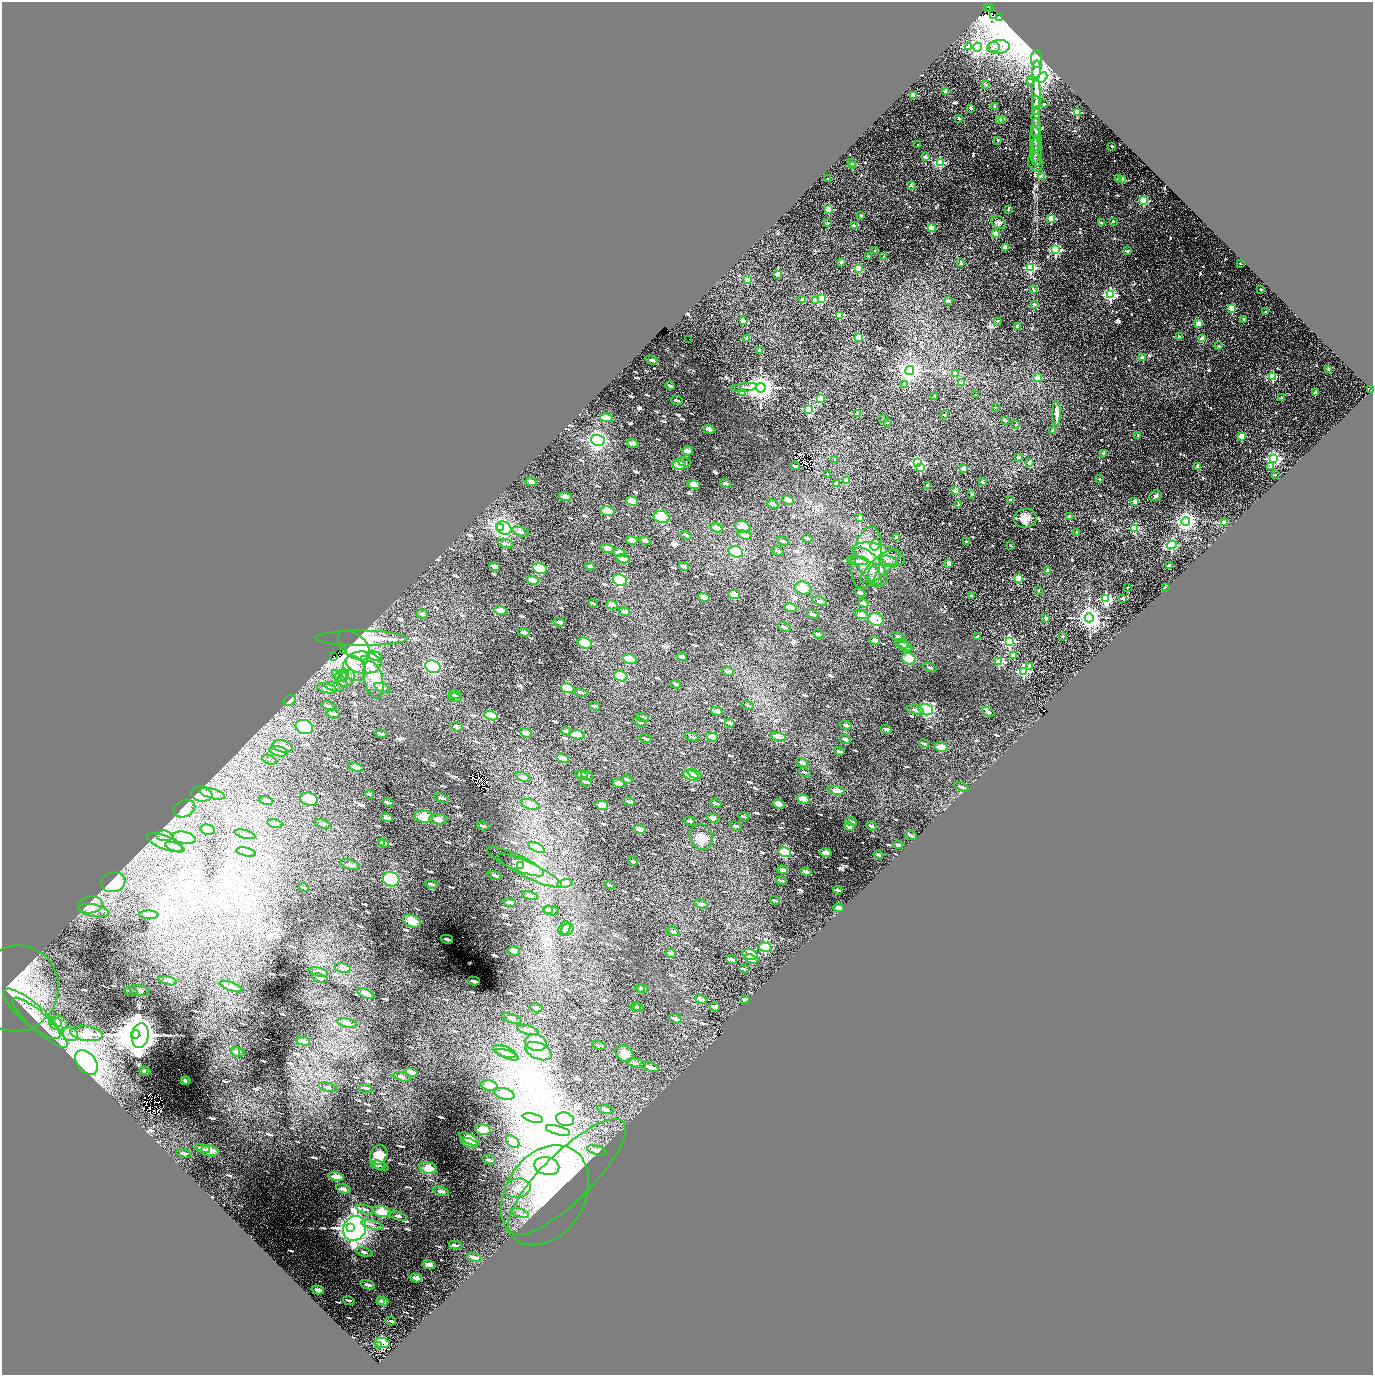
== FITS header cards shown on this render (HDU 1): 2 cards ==
NAXIS1  =                 2742
NAXIS2  =                 2745

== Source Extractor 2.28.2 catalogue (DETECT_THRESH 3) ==
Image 2742 x 2745 px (HDU 1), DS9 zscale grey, zoomed out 1/2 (1 PNG px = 2 x 2 image px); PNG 1375 x 1377 px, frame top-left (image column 2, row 2745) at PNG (2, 2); each listed source drawn as its Kron ellipse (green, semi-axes under 4 px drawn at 4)
Background 0.271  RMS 0.036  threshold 0.109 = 3 sigma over >= 5 px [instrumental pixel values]
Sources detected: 1181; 93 cannot appear on this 1/2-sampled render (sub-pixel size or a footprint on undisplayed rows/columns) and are neither listed nor drawn; of the other 1088, the 500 brightest by FLUX_AUTO listed and drawn (588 fainter detections omitted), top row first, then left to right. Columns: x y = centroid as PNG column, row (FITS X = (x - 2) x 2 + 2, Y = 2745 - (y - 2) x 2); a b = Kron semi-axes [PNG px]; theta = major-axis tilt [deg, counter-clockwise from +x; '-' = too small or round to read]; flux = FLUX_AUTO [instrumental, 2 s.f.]
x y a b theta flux
988 7 3 1 - 280
990 7 2 2 - 1600
994 15 3 2 - 430
1000 17 2 2 - 90
969 46 3 3 - 92
978 47 4 4 - 3200
994 47 6 5 - 25
998 47 11 7 6 62
1036 59 9 5 -87 230
1036 71 10 4 87 160
1042 77 6 4 42 3300
1030 81 2 2 - 28
1030 83 2 2 - 36
986 85 2 2 - 22
946 91 2 2 - 73
1036 93 16 4 -89 94
913 95 3 2 - 170
1044 104 2 2 - 35
1036 105 9 4 -90 55
994 106 2 2 - 26
970 108 2 2 - 55
1077 112 3 3 - 370
1036 117 10 4 88 46
959 118 2 2 - 32
1003 119 2 2 - 68
999 120 3 2 - 84
1036 128 10 4 -89 39
1036 139 12 5 -85 37
997 140 2 2 - 35
918 145 2 2 - 19
1112 146 2 2 - 46
1035 151 14 4 88 27
1037 151 15 4 -89 36
925 157 3 2 - 59
852 162 2 2 - 22
1035 162 9 7 -77 28
940 163 3 3 - 550
853 165 2 2 - 140
1042 177 3 2 - 170
828 179 2 2 - 24
1118 179 2 2 - 81
1122 180 2 2 - 150
911 185 2 2 - 65
1144 201 3 3 - 490
829 210 3 3 - 350
1008 210 2 2 - 19
861 215 2 2 - 22
1051 219 3 3 - 310
1113 221 2 2 - 16
828 223 2 2 - 32
998 223 8 6 -32 20
1101 223 2 2 - 33
854 226 2 2 - 62
931 228 3 3 - 270
996 234 2 2 - 170
1005 247 2 2 - 84
1055 250 4 3 - 990
875 251 2 2 - 32
1127 251 2 2 - 36
884 256 2 2 - 29
868 257 2 2 - 17
842 262 4 2 - 26
961 263 2 2 - 26
1240 263 2 2 - 28
1030 268 3 3 - 850
859 269 3 3 - 300
778 275 2 2 - 110
747 280 3 3 - 220
1261 289 2 2 - 37
1034 290 3 2 - 25
1110 295 4 4 - 1400
821 298 3 3 - 530
803 300 2 2 - 81
816 301 3 3 - 76
948 301 2 2 - 49
1034 304 2 2 - 41
1232 308 3 3 - 290
1265 312 2 2 - 37
839 315 3 3 - 300
1244 319 2 2 - 54
743 321 3 2 - 68
997 321 2 2 - 35
1198 324 2 2 - 160
1017 326 2 2 - 41
1179 336 2 2 - 21
858 337 3 3 - 260
1202 338 2 2 - 160
689 339 2 1 - 16
747 339 2 2 - 76
1219 346 2 2 - 18
760 350 2 2 - 50
1142 358 2 2 - 88
651 360 6 3 -19 20
1329 369 2 2 - 70
909 370 4 4 - 5100
955 374 2 2 - 140
1273 377 3 3 - 410
1037 378 3 3 - 210
961 383 2 2 - 90
904 384 3 3 - 26
670 386 5 2 - 22
744 388 13 3 8 24
761 388 5 5 - 9300
1371 390 2 1 - 43
742 392 3 2 - 130
1315 392 3 2 - 46
976 395 2 2 - 16
934 396 2 2 - 19
1282 397 2 2 - 24
820 399 3 3 - 310
677 400 6 3 -19 18
996 408 2 2 - 22
809 409 4 3 - 570
858 413 2 2 - 140
1057 413 12 4 89 43
944 415 2 2 - 18
606 418 6 4 -12 88
883 419 2 2 - 17
1005 421 2 2 - 42
887 423 2 2 - 24
1016 424 2 2 - 23
709 429 6 3 -20 31
1052 430 2 2 - 40
1138 435 2 2 - 21
1241 436 3 2 - 190
598 440 7 5 -18 2300
632 443 6 3 -17 43
688 451 5 3 - 56
1104 453 2 2 - 64
1018 457 2 2 - 25
835 459 2 2 - 17
1273 459 4 4 - 2100
684 462 7 3 -15 19
917 463 4 3 - 1200
1029 463 2 2 - 57
679 465 7 5 -15 180
795 466 5 2 - 21
1198 467 2 2 - 100
1270 467 2 2 - 36
921 468 3 3 - 400
963 469 2 2 - 89
828 474 2 2 - 22
1275 475 2 2 - 16
1100 479 2 2 - 16
846 480 2 2 - 130
531 482 6 3 -14 44
982 482 2 2 - 35
726 483 5 2 - 29
694 484 6 4 -19 78
836 484 2 2 - 76
927 486 2 2 - 85
956 490 3 2 - 160
972 494 2 2 - 41
1155 496 6 5 - 17
565 497 6 3 -18 50
788 500 6 3 -19 45
1010 500 2 2 - 44
632 501 6 4 -17 85
1135 501 2 2 - 120
773 504 6 3 -18 27
958 504 2 2 - 44
608 511 7 4 -15 150
661 517 8 6 -17 290
1070 517 2 2 - 41
860 518 2 2 - 110
1025 518 11 9 10 64
1186 521 4 4 - 3100
1224 522 2 2 - 120
501 527 2 2 - 1900
743 527 8 5 -19 110
504 528 8 6 -24 2600
716 528 7 3 -19 47
1135 528 3 3 - 230
521 532 9 4 -20 40
1077 533 2 2 - 57
686 535 6 2 -18 18
745 535 7 4 -20 52
896 537 2 2 - 57
807 538 5 2 - 22
632 540 6 3 -15 51
645 540 6 3 -19 40
783 541 6 3 -20 21
966 541 2 2 - 21
506 543 8 3 -18 23
875 545 6 4 63 24
1172 545 5 4 - 860
1010 546 2 2 - 18
607 549 7 4 -17 53
778 551 6 2 -20 17
736 552 7 5 -17 480
619 553 6 4 -18 76
879 554 27 10 -14 180
867 558 31 14 79 300
623 559 7 4 -11 55
858 561 11 3 -5 22
890 561 9 3 -21 17
949 563 2 2 - 120
495 566 5 3 - 44
590 566 5 2 - 17
684 566 5 3 - 41
880 566 24 9 40 120
1169 566 3 2 - 93
870 567 23 11 -50 170
540 568 7 5 -16 170
1048 571 2 2 - 88
875 577 11 6 -73 32
1018 578 3 3 - 370
533 580 6 4 -17 92
620 580 7 5 -21 520
803 588 8 6 -14 140
1128 588 2 2 - 18
1165 588 2 2 - 100
1038 590 2 2 - 16
860 592 5 2 - 30
734 595 6 4 -20 89
971 596 2 2 - 33
704 597 6 3 -16 63
1123 598 3 2 - 76
1106 599 3 3 - 1100
820 601 7 3 -18 28
593 603 4 2 - 18
863 603 5 3 - 28
612 605 6 3 -15 45
790 607 6 3 -17 58
501 611 7 4 -16 82
625 612 6 3 -20 33
422 614 6 3 -18 24
812 614 6 3 -18 20
861 614 7 4 -20 48
1046 618 2 2 - 68
1089 618 4 4 - 7600
876 619 8 6 -22 360
560 622 6 3 -14 25
785 627 7 3 -22 16
524 632 6 3 -15 32
818 634 5 2 - 25
977 636 2 2 - 31
1063 636 2 2 - 41
898 637 8 3 -21 19
361 638 46 7 0 360
875 641 5 3 - 39
1009 641 4 4 - 1100
585 643 7 5 -18 180
902 644 7 3 -20 20
354 645 19 11 -41 890
905 647 7 3 -20 19
343 651 3 1 - 21
1013 655 2 2 - 93
375 656 8 4 -15 38
333 657 2 1 - 15000
682 657 5 2 - 29
630 659 7 5 -19 100
909 659 7 5 -22 140
365 660 2 1 - 30
364 662 17 11 -6 200
999 662 3 3 - 530
1030 666 2 2 - 73
433 667 8 6 -17 980
930 667 7 3 -23 20
354 669 13 10 -58 88
1023 671 4 3 - 980
728 672 6 3 -18 31
344 675 6 4 89 25
341 676 6 5 - 27
621 676 7 5 -18 340
346 678 10 7 44 45
340 679 11 4 -49 29
373 680 19 9 -76 180
676 684 5 2 - 24
334 687 9 3 -17 18
327 688 10 4 -13 80
382 688 8 3 -18 18
568 688 7 4 -17 150
581 692 6 3 -16 22
455 695 6 3 -19 21
455 698 7 3 -17 22
290 700 6 5 - 53
748 705 6 2 -16 16
329 706 8 3 -20 20
595 706 5 2 - 23
915 710 9 3 -13 28
926 710 7 5 -16 890
717 711 6 3 -15 40
988 712 6 3 -25 20
333 714 7 2 -15 24
491 716 7 4 -15 130
643 717 6 3 -18 29
640 722 7 3 -19 22
730 723 5 2 - 30
846 725 6 3 -17 20
304 727 9 7 -15 610
457 727 6 3 -17 36
886 729 6 3 -19 27
566 731 5 3 - 21
526 733 6 3 -18 44
381 734 7 2 -13 16
577 735 8 4 -6 88
778 736 7 3 -18 38
692 737 7 3 -21 18
712 737 6 3 -19 47
646 738 6 3 -21 18
845 740 6 3 -22 26
924 744 5 2 - 19
283 746 10 6 -13 110
941 747 7 4 -13 91
279 751 9 5 -14 75
839 751 5 2 - 17
563 758 6 4 -20 82
269 760 7 2 -21 17
802 763 7 3 -21 37
356 767 8 4 -15 47
804 772 6 2 -17 17
581 774 6 3 -20 23
695 774 7 3 -25 87
587 775 6 2 -19 18
691 775 8 5 -23 140
523 777 8 4 -21 39
627 780 5 2 - 18
586 782 6 2 -19 17
619 783 6 3 -17 67
962 787 7 2 -19 18
836 791 9 4 -10 56
202 794 11 7 -9 160
212 794 13 5 -14 52
370 794 4 2 - 17
442 798 8 3 -18 21
309 799 9 6 -14 220
803 799 6 4 -16 89
266 801 7 3 -15 24
629 801 6 3 -17 25
388 802 6 2 -16 22
716 803 6 2 -21 19
530 804 10 5 -17 55
779 804 6 4 -23 81
602 805 6 4 -12 110
184 809 11 8 24 79
744 816 5 2 - 17
424 817 9 6 -11 150
387 818 6 3 -13 44
713 818 6 3 -16 42
438 819 9 5 -6 53
689 821 6 3 -18 25
851 821 6 2 -19 19
275 824 7 3 -12 23
323 824 8 3 -15 31
483 826 6 2 -17 20
736 826 6 2 -21 20
849 826 5 3 - 56
871 826 5 2 - 22
640 829 6 4 -18 82
208 830 7 5 -14 220
245 834 10 3 -15 22
164 836 8 5 -7 42
911 836 6 2 -23 22
701 837 13 11 -64 90
184 838 12 6 -11 87
165 842 19 6 -21 87
381 843 4 3 - 16
384 844 5 3 - 32
898 845 5 2 - 27
175 847 10 3 -19 28
537 848 9 4 -25 47
246 852 10 3 -14 21
785 852 6 4 -15 440
825 853 6 3 -13 50
878 855 5 2 - 19
633 861 5 2 - 24
515 862 31 7 -24 88
350 865 10 4 -16 18
521 865 3 2 - 53
783 870 5 3 - 35
530 871 35 7 -26 150
806 872 5 3 - 47
495 875 7 3 -14 22
391 879 8 7 - 610
781 880 5 2 - 18
113 882 12 10 11 460
432 884 6 2 -17 24
565 884 8 4 12 20
610 885 6 2 -20 16
304 888 5 2 - 17
838 890 5 2 - 19
530 896 8 3 -14 30
775 900 5 2 - 16
510 902 6 2 -16 30
701 904 7 3 -17 30
90 905 12 8 9 110
839 908 5 3 - 57
548 910 4 4 - 19
93 911 15 6 -12 73
551 911 8 4 -7 42
149 915 9 4 -3 74
412 921 9 6 -20 130
564 929 7 5 62 170
567 929 6 5 - 370
673 932 7 3 -20 22
447 939 6 2 -13 25
765 947 6 4 -17 210
514 951 6 4 -16 37
671 953 5 3 - 24
750 955 8 5 -14 160
752 959 7 4 -18 97
732 960 5 3 - 53
343 968 8 5 -14 24
744 969 5 2 - 17
319 972 9 4 -14 50
320 978 8 3 -15 25
167 981 9 3 -15 27
474 981 6 2 -14 24
231 987 12 4 -19 42
640 988 5 3 - 22
17 989 43 41 62 550
642 989 5 4 - 31
131 991 6 3 -11 16
139 991 10 5 -15 49
366 994 10 4 -24 64
700 999 6 3 -19 47
745 1000 4 2 - 18
636 1007 5 3 - 17
638 1007 5 4 - 20
715 1007 5 3 - 61
536 1008 6 2 -16 27
32 1014 36 11 -41 220
512 1019 10 4 -19 34
675 1019 7 3 -15 36
57 1022 5 3 - 55
40 1023 36 9 -42 200
58 1023 9 7 -13 110
347 1023 10 4 -14 48
528 1030 11 4 -14 35
87 1033 16 7 -8 170
70 1034 8 6 -23 48
135 1034 4 3 - 44000
140 1035 12 8 81 6500
303 1041 7 3 -12 49
536 1043 11 8 -12 240
599 1045 7 2 -17 16
235 1051 5 4 - 29
539 1051 14 8 -23 130
238 1052 7 4 -8 38
505 1052 12 5 -20 82
624 1054 9 7 -33 80
507 1055 12 4 -20 50
86 1062 14 9 -49 2500
636 1063 10 3 -14 18
649 1067 10 4 -18 38
144 1071 4 2 - 30
146 1071 5 3 - 44
411 1072 7 3 -14 55
403 1077 9 4 -12 24
184 1080 3 2 - 20
187 1081 4 3 - 35
489 1086 9 5 -12 89
328 1087 10 3 -15 25
366 1088 7 3 -14 17
504 1094 10 5 -15 68
605 1110 8 3 -15 21
533 1118 10 4 -14 33
565 1119 9 6 -17 750
483 1130 8 5 -11 130
558 1130 12 4 -15 29
469 1139 11 5 -26 140
513 1142 8 5 -40 110
470 1143 8 4 -19 120
202 1149 8 3 -17 22
597 1150 10 4 -15 30
209 1151 9 5 -10 120
184 1153 7 3 -10 16
379 1155 10 8 68 150
489 1160 7 3 -13 22
378 1165 7 3 -10 17
380 1166 8 4 -25 18
547 1166 12 9 -12 91
428 1168 9 5 -15 120
336 1177 8 4 -13 74
567 1177 79 24 45 810
517 1188 13 9 9 72
343 1189 7 3 -14 38
441 1191 8 3 -14 38
545 1195 53 39 58 920
366 1210 10 3 -16 25
381 1212 9 5 -12 130
520 1213 9 3 -17 20
398 1216 9 3 -16 26
372 1225 11 3 -16 26
351 1227 3 3 - 17000
355 1228 13 11 60 4500
455 1245 6 2 -13 19
364 1252 9 3 -15 24
474 1257 7 3 -14 42
429 1265 6 3 -13 56
416 1278 6 3 -15 51
368 1285 7 3 -16 35
318 1290 6 2 -14 44
349 1300 6 2 -17 17
380 1301 4 3 - 19
383 1302 5 3 - 32
391 1321 5 2 - 19
382 1343 7 5 -11 370
379 1345 2 1 - 60
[588 fainter detections neither listed nor drawn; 93 sub-pixel or undisplayed-footprint detections neither listed nor drawn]